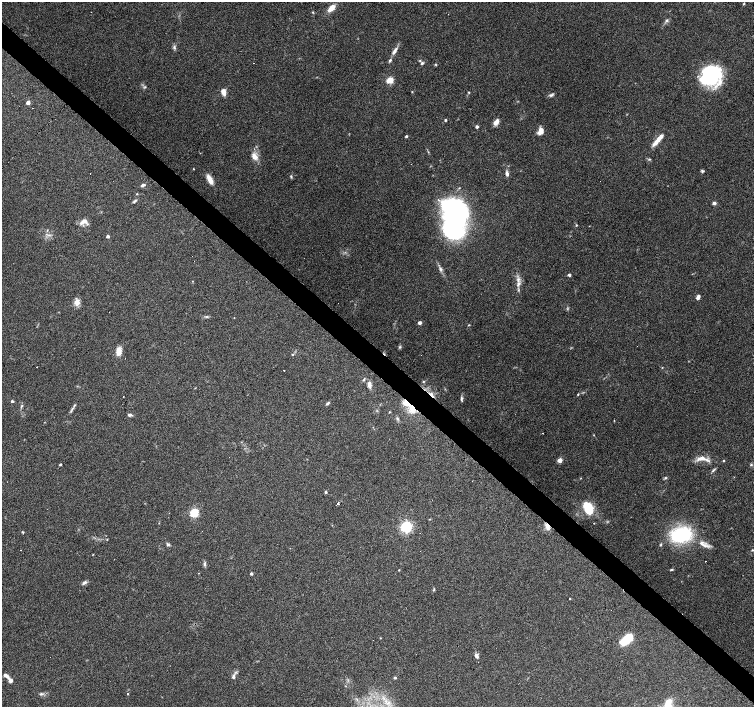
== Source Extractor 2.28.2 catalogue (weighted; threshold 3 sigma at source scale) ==
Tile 6 of 4 x 4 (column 2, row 2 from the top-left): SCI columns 1505-3007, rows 2978-4386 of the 6017 x 6020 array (HDU 1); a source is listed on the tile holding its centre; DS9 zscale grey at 2 x 2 block average (1 PNG px = mean of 2 x 2 image px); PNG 756 x 709 px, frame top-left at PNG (2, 2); no overlay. Shown black and unused: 4% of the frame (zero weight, under 3 of 6 exposures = <1% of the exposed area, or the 3 px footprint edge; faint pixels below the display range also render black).
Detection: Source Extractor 2.28.2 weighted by HDU 2 'WHT'; one run over the whole footprint, this tile lists its part. Background 0.0985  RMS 0.0045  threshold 0.0185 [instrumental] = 3 sigma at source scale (4.09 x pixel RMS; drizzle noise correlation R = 1.36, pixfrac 0.8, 0.0396/0.0396 arcsec/px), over >= 5 px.
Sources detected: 127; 2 too faint to see at this stretch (2 x 2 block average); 2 inside a brighter object's white glare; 12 cosmic-ray / hot-pixel residue — not listed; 7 inside a brighter listed object's ellipse — not listed separately; the other 104 listed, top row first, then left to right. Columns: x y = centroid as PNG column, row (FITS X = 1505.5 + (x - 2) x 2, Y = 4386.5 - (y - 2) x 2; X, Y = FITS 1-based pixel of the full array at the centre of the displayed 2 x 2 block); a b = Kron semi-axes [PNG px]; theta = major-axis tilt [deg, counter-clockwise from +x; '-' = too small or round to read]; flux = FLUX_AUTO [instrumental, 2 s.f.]
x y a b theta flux
744 3 3 2 - 0.73
331 8 10 5 43 8.4
313 12 3 3 - 0.82
667 20 5 4 - 1.8
174 47 5 3 - 1.8
395 51 11 4 58 4.7
420 60 3 3 - 0.83
422 63 4 3 - 1.6
436 64 3 3 - 0.8
711 75 21 18 10 77
390 80 3 3 - 35
145 87 4 3 - 0.97
223 92 6 4 -75 7.4
412 92 3 2 - 0.54
469 92 4 2 - 0.8
551 95 7 4 26 2.1
28 103 3 2 - 6
445 120 3 3 - 1.1
496 122 7 4 51 6.4
477 127 3 3 - 2.2
540 131 8 6 63 6.3
406 136 3 3 - 1.3
658 139 18 4 49 11
255 157 9 6 -52 7.3
649 159 4 3 - 1.1
193 169 2 2 - 0.5
702 171 4 4 - 1.3
507 173 6 3 -81 3.1
291 176 5 3 - 1.1
210 179 11 5 -64 8.9
143 185 5 3 - 3
137 194 3 3 - 0.65
135 201 6 3 39 1.6
714 203 4 3 - 2.7
84 222 10 7 9 6.4
576 225 3 2 - 0.68
453 226 16 12 77 270
47 230 3 2 - 0.75
108 236 2 2 - 3.1
440 269 7 4 -59 2.6
569 275 2 2 - 3.6
518 280 6 4 86 3.8
518 290 4 3 - 1.2
698 297 6 4 67 2.7
77 302 9 6 81 6.4
206 316 4 3 - 1.4
420 323 3 2 - 3.8
469 325 3 2 - 0.62
400 347 5 3 - 1.3
119 351 10 6 81 7.7
293 355 3 3 - 0.8
37 367 2 2 - 4.5
662 367 3 2 - 0.44
284 370 2 2 - 0.38
364 380 5 3 - 1.2
423 382 3 3 - 0.89
369 385 8 4 -80 5
432 394 10 4 -46 5
461 399 7 3 -89 1.8
12 401 3 3 - 1.6
328 403 5 3 - 1.4
22 406 3 3 - 0.91
412 408 12 9 -70 16
72 409 8 2 49 2.1
389 412 3 2 - 0.51
129 415 5 3 - 2
397 418 4 3 - 1.5
614 420 3 2 - 0.46
701 458 14 6 9 8.7
560 460 3 3 - 13
724 460 3 3 - 0.81
60 464 3 2 - 1.4
751 465 4 3 - 1.2
713 470 7 2 43 1.6
665 478 4 3 - 1.2
326 492 3 3 - 1.4
338 503 2 2 - 120
588 508 11 7 -66 33
194 513 3 3 - 69
594 523 2 2 - 3.4
547 526 8 5 -61 5.4
406 527 4 4 - 160
23 532 3 2 - 0.89
681 535 17 12 14 91
168 544 5 3 - 1.9
708 546 16 4 -10 3.9
752 550 2 2 - 0.73
204 564 5 4 - 1.9
671 569 5 2 - 0.99
399 570 3 2 - 0.56
251 574 2 2 - 2.2
84 583 7 4 32 2.4
433 590 5 2 - 0.9
570 598 2 2 - 0.99
380 638 3 2 - 0.47
626 639 13 6 39 30
476 656 5 4 - 3.2
478 662 2 2 - 0.86
6 675 7 4 -32 3.7
233 677 4 3 - 2.5
395 678 4 3 - 1.2
41 694 7 3 0 1.9
384 699 3 2 - 1.2
668 704 13 7 70 18
Overlapping masked pixels (flux is a lower limit): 3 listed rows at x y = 432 394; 412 408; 547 526
Isophote crosses this tile's border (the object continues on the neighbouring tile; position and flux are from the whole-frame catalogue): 1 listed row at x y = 668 704